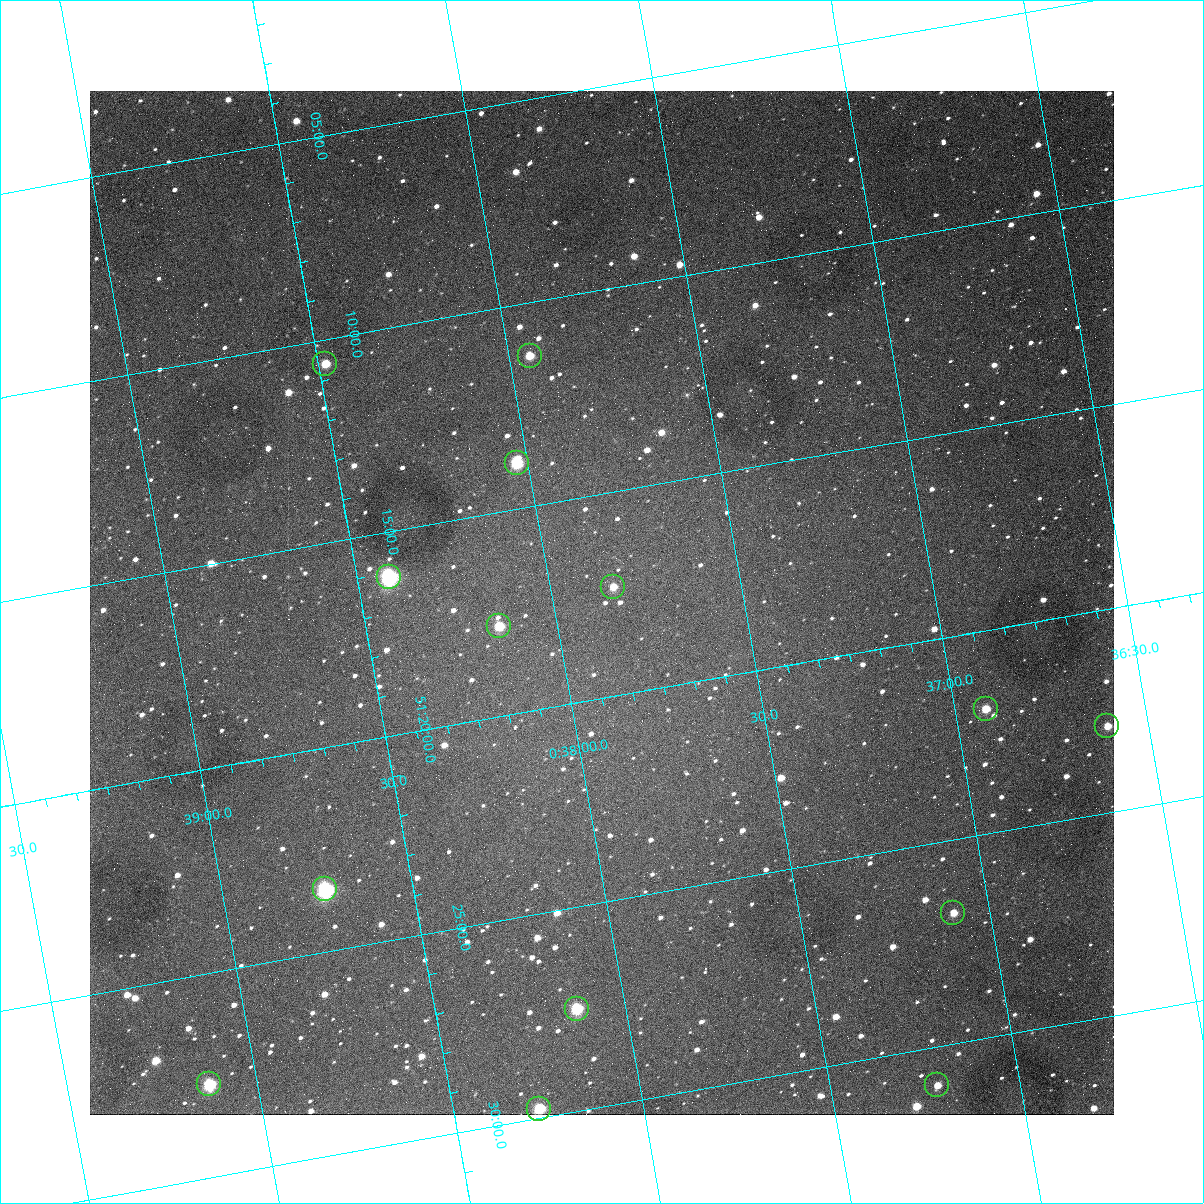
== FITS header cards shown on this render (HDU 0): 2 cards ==
NAXIS1  =                 1024
NAXIS2  =                 1024

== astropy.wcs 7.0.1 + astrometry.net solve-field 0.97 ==
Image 1024 x 1024 px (HDU 0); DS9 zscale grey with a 90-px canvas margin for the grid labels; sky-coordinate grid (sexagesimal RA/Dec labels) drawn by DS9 from the SOLVED WCS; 14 Tycho-2 reference stars matched to detected sources circled (green)
Header WCS: none
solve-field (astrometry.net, Tycho-2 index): SOLVED blind (the file carries no WCS)
Solved WCS: RA---TAN-SIP/DEC--TAN-SIP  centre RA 00:37:52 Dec +51:18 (9.47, +51.29 deg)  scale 1.49 arcsec/px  FOV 25.5' x 25.5'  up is -170 deg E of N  parity flipped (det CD > 0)
(file carries no celestial WCS; the grid is the blind solution)
Tycho-2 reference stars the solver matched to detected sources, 14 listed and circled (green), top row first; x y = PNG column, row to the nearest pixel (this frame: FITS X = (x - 90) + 1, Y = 1024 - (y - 91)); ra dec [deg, ICRS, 3 dp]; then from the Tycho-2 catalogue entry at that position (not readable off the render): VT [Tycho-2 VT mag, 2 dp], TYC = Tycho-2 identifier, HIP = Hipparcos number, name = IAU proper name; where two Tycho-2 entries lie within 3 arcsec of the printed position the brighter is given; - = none
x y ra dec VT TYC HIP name
530 356 9.486 +51.188 10.87 3261-2086-1 - -
325 364 9.620 +51.177 10.71 3261-2090-1 - -
517 463 9.507 +51.231 9.24 3261-2068-1 - -
389 577 9.604 +51.268 7.70 3261-1879-1 3018 -
613 587 9.459 +51.289 11.04 3261-1703-1 - -
499 626 9.538 +51.296 10.24 3261-1493-1 - -
986 709 9.229 +51.365 11.03 3261-2198-1 - -
1107 726 9.152 +51.381 11.06 3261-1519-1 - -
325 889 9.683 +51.391 7.88 3261-1837-1 - -
953 913 9.274 +51.446 10.91 3261-1253-1 - -
577 1009 9.532 +51.458 9.03 3261-1423-1 - -
209 1084 9.782 +51.462 9.45 3261-1155-1 - -
937 1085 9.305 +51.516 11.13 3261-2117-1 - -
539 1109 9.568 +51.496 9.95 3261-2018-1 - -